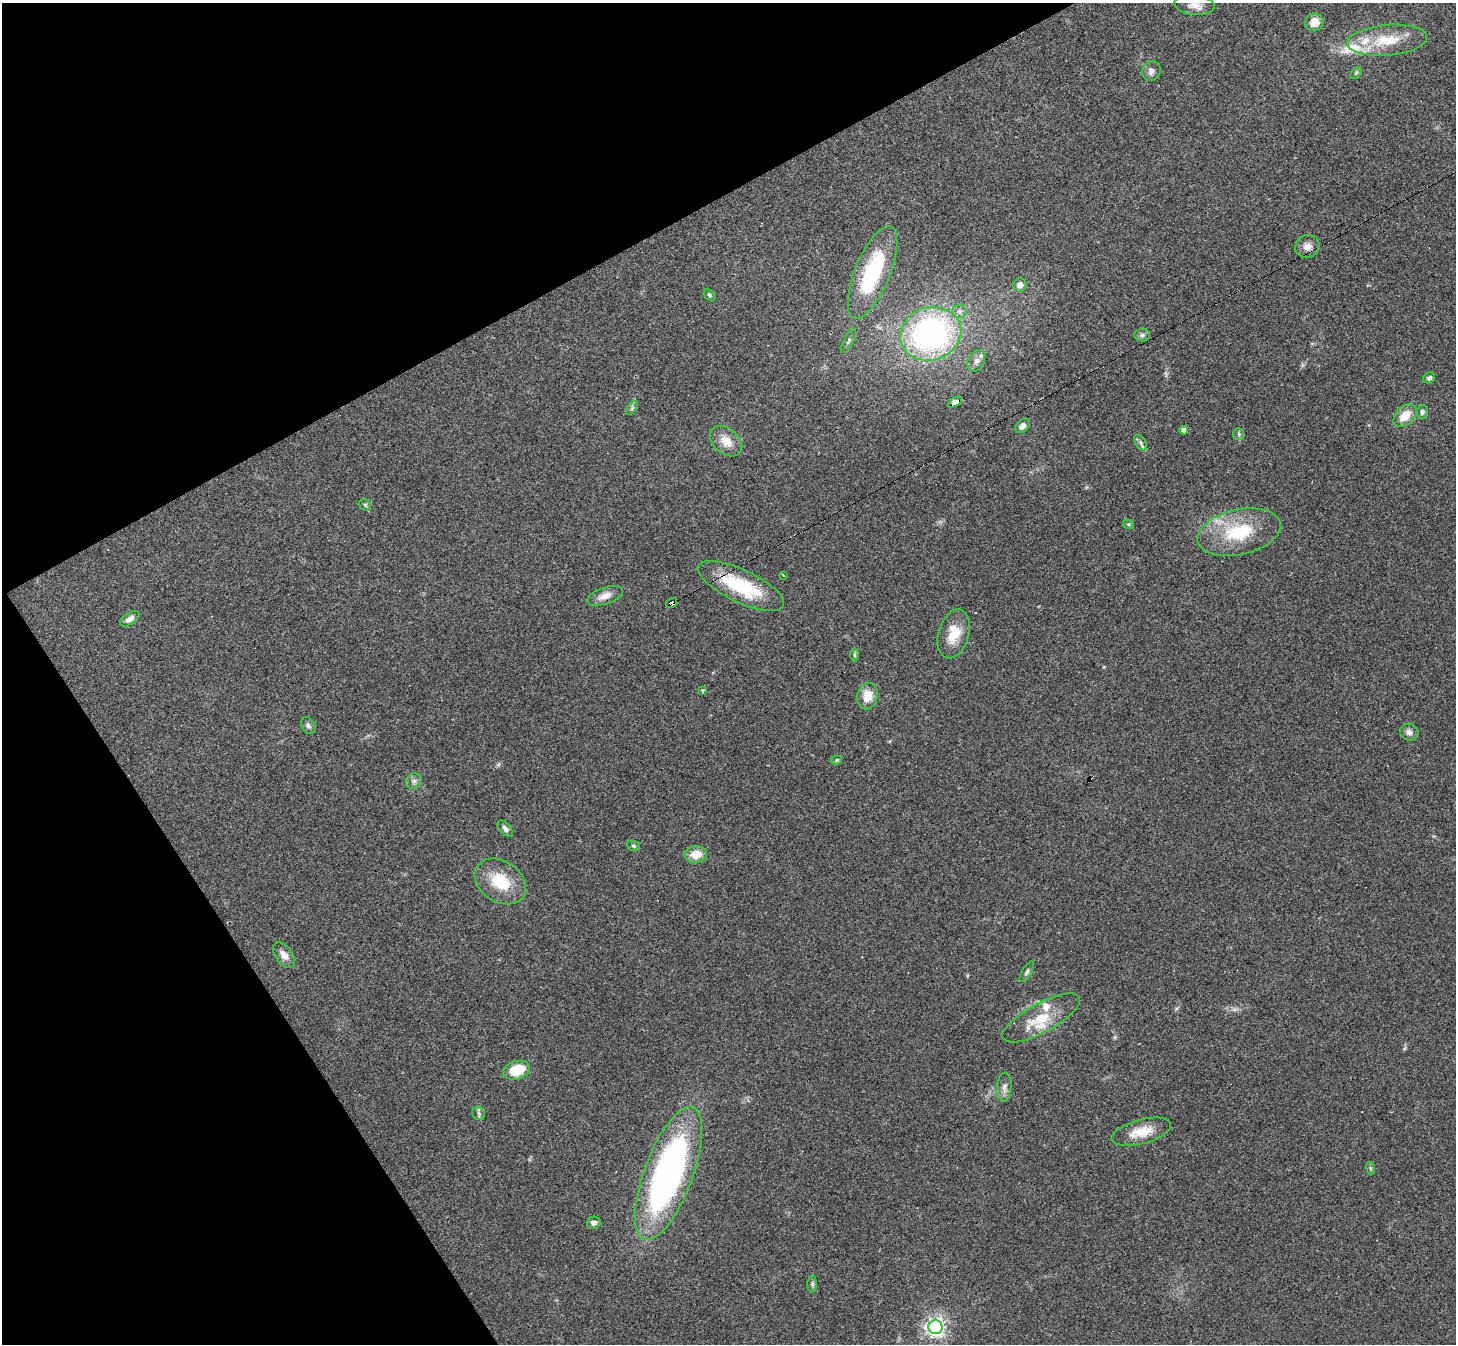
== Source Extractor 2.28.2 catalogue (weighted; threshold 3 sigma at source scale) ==
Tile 5 of 4 x 4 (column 1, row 2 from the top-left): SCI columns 1-1454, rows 2838-4179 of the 5818 x 5810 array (HDU 1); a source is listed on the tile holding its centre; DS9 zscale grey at full resolution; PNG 1458 x 1346 px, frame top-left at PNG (2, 3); each listed source drawn as its Kron ellipse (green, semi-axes under 4 px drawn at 4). Shown black and unused: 26% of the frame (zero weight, under 3 of 4 exposures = <1% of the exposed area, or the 3 px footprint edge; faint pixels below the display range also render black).
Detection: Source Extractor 2.28.2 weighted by HDU 2 'WHT'; one run over the whole footprint, this tile lists its part. Background 0.0538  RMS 0.0051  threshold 0.0228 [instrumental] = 3 sigma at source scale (4.5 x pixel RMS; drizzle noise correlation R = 1.50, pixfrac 1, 0.05/0.05 arcsec/px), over >= 5 px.
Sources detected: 67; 1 too faint to see at this stretch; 6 cosmic-ray / hot-pixel residue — neither listed nor drawn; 4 inside a brighter listed object's ellipse — not listed separately; the other 56 listed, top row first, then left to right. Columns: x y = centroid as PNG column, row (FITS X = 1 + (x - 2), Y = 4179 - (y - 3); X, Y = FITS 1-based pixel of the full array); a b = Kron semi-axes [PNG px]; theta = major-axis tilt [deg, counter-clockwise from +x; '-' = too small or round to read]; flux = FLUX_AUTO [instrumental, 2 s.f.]
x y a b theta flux
1195 5 20 10 -6 4.7
1314 22 9 9 - 6.6
1387 40 40 15 5 19
1151 71 10 9 - 2.6
1356 73 7 4 46 0.84
1307 246 12 11 - 4.3
873 272 49 17 68 46
1020 285 7 6 - 3.3
710 295 7 4 -42 0.78
959 311 7 7 - 1.7
931 334 31 26 17 120
1142 335 7 6 - 1.3
849 340 13 5 64 1.4
976 361 11 8 63 2.9
1429 378 6 5 - 1.3
955 402 8 4 30 77
632 408 8 4 55 0.99
1422 412 7 5 89 1.4
1405 416 13 9 42 8.5
1022 426 8 6 48 2.2
1184 430 4 4 - 3.3
1239 434 6 5 - 0.86
726 441 18 12 -39 7.3
1141 442 8 5 -58 1.4
365 505 6 5 - 0.87
1128 524 5 4 - 0.62
1239 532 42 22 13 31
783 575 3 3 - 1.1
741 586 47 16 -25 34
605 596 18 8 19 4.5
671 603 6 4 36 180
130 619 11 5 34 3
954 634 25 15 74 12
854 655 7 4 -90 0.78
703 690 4 3 - 0.7
867 696 13 10 76 7.5
308 726 9 6 -60 1.4
1409 732 9 8 - 2.1
837 760 5 4 - 0.7
414 781 8 7 - 1.8
505 828 9 5 -49 1.6
633 846 6 5 - 0.87
696 854 11 8 5 7.3
500 881 28 20 -33 18
284 955 14 8 -54 3.9
1027 972 12 5 59 1.2
1041 1018 43 14 29 17
516 1070 14 9 18 16
1004 1087 14 7 88 2.6
479 1113 7 6 - 1.3
1141 1132 31 12 15 11
1370 1168 6 4 -72 0.72
668 1174 70 24 70 190
594 1223 7 6 - 2
812 1284 8 5 90 1.1
935 1327 7 7 - 260
Overlapping masked pixels (flux is a lower limit): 3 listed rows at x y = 955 402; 741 586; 671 603